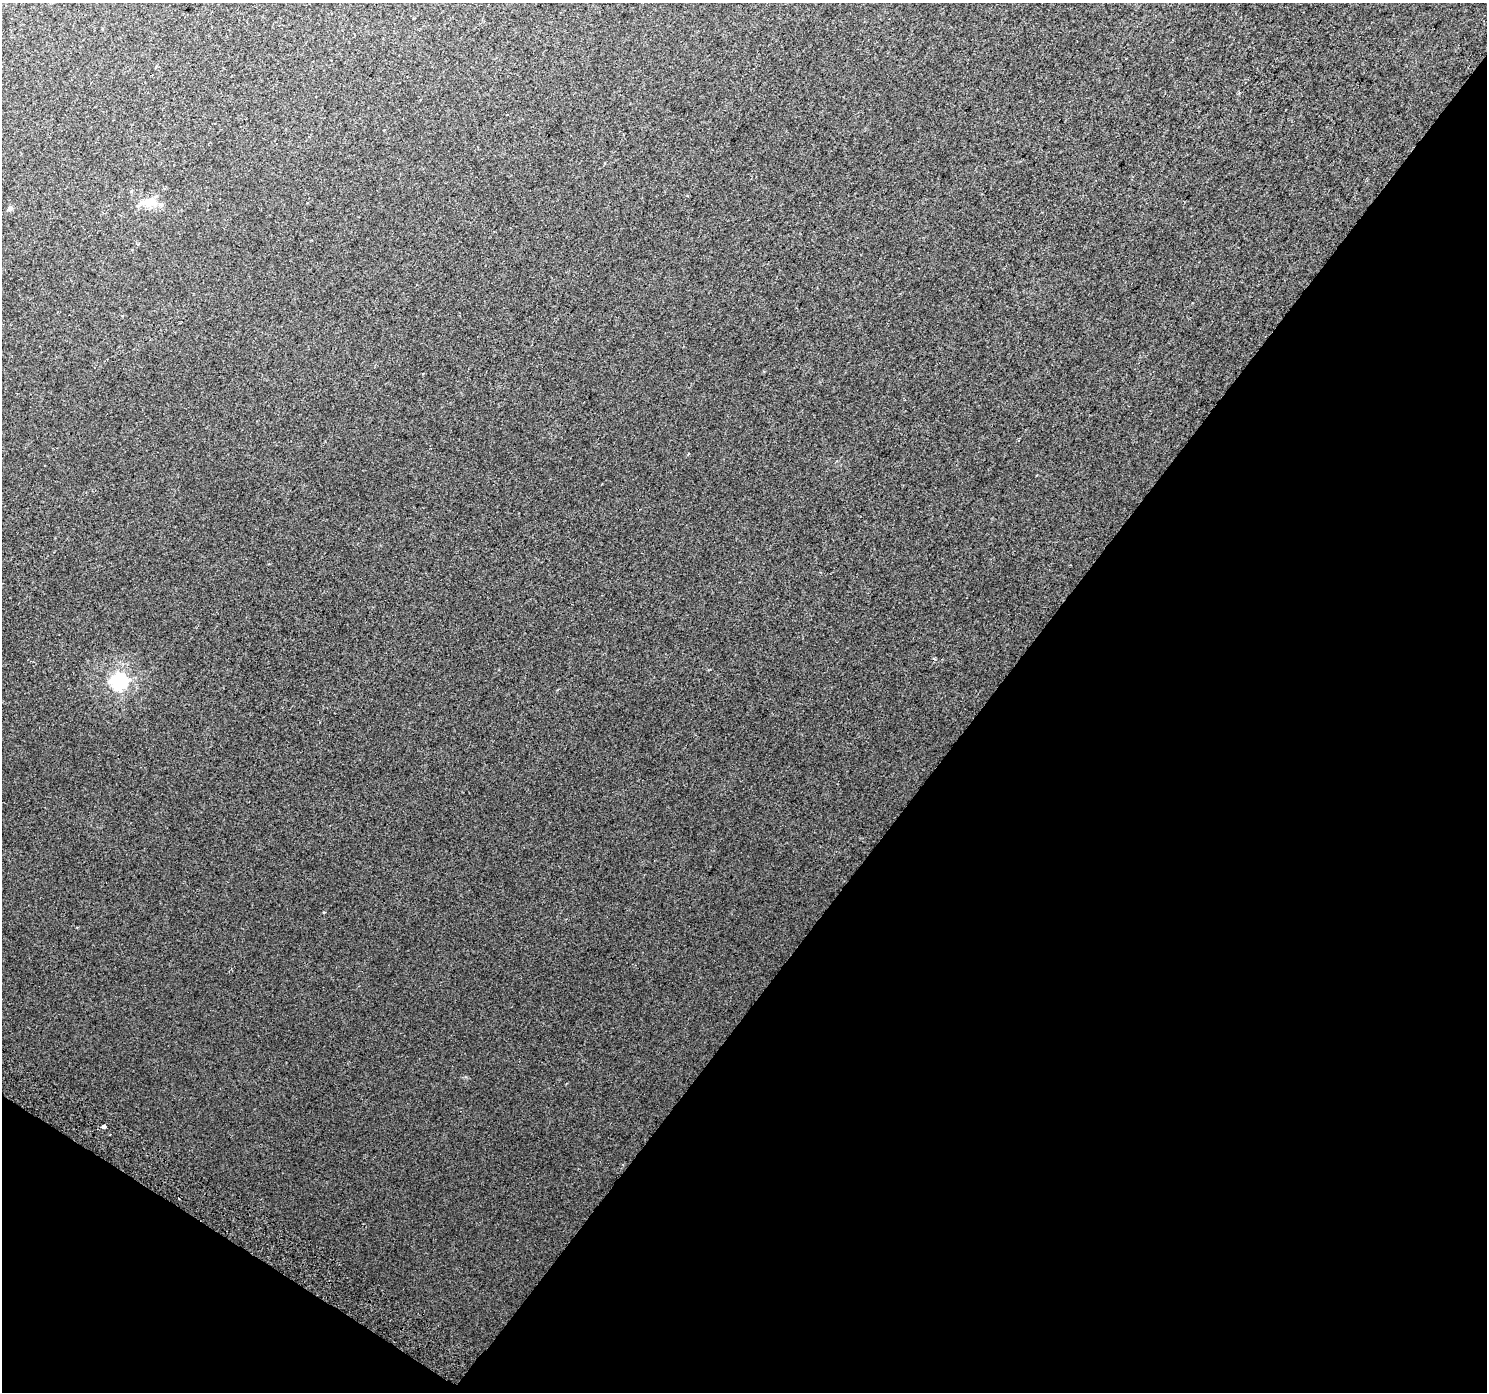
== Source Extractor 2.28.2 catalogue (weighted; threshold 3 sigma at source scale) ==
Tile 15 of 4 x 4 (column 3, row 4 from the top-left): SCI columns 3003-4487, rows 286-1675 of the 5998 x 6065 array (HDU 1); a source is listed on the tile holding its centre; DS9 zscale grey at full resolution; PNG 1489 x 1394 px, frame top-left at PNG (2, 3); no overlay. Shown black and unused: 37% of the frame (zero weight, under 2 of 3 exposures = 2% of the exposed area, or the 3 px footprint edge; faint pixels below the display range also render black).
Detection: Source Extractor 2.28.2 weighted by HDU 2 'WHT'; one run over the whole footprint, this tile lists its part. Background 0.00886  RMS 0.0057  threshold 0.0258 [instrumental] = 3 sigma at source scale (4.5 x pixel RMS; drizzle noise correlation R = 1.50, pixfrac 1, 0.0396/0.0396 arcsec/px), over >= 5 px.
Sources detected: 7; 1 cosmic-ray / hot-pixel residue — not listed; the other 6 listed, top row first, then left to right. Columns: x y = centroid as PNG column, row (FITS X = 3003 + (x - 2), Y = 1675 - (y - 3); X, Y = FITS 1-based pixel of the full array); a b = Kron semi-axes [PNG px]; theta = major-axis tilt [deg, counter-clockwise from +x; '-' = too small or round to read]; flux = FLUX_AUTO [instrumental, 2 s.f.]
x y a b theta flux
156 67 4 3 - 0.5
149 202 22 11 12 7.8
10 208 5 4 - 2.6
689 454 4 3 - 0.68
119 681 7 6 - 180
104 1126 4 3 - 9.1